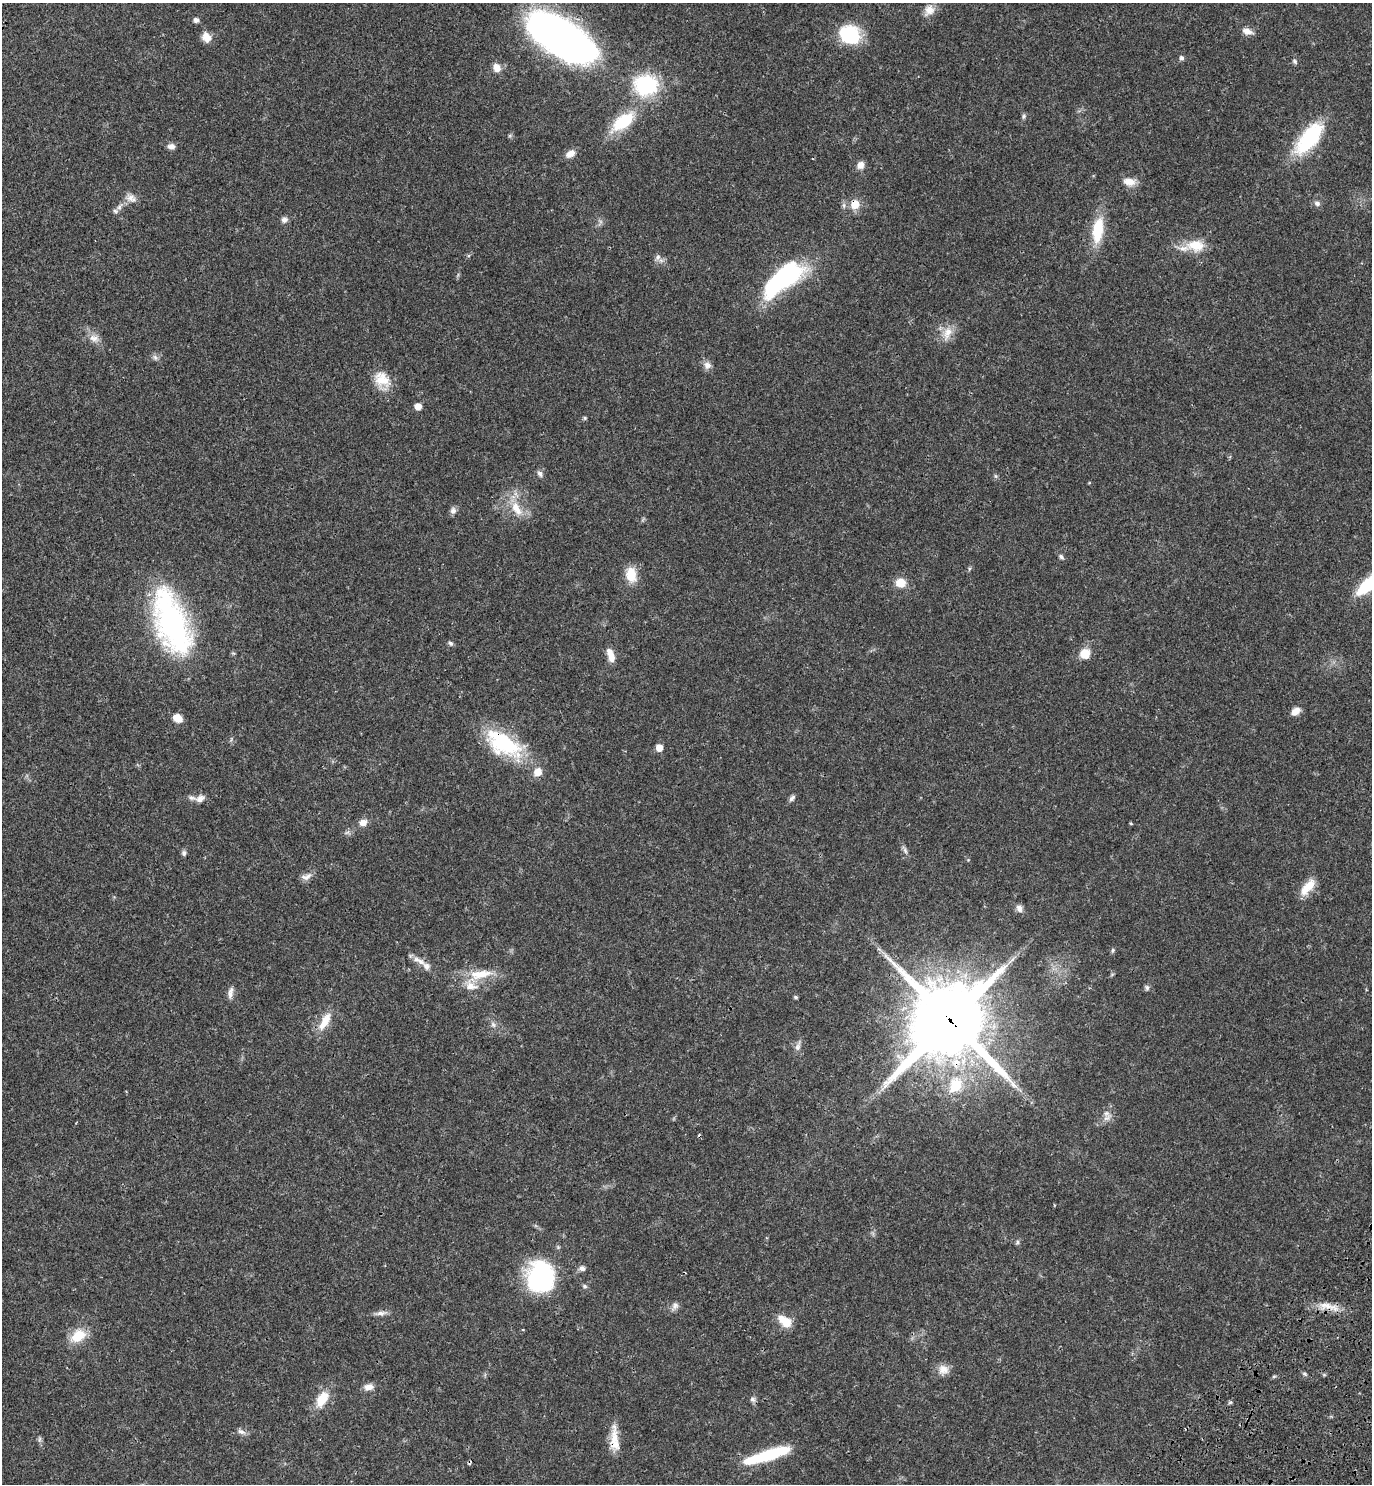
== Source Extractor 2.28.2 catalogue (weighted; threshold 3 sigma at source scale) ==
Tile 6 of 4 x 4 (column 2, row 2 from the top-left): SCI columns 1759-3128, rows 3058-4539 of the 6117 x 6117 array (HDU 1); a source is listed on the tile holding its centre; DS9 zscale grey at full resolution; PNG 1374 x 1486 px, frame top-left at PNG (2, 3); no overlay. Shown black and unused: <1% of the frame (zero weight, under 3 of 4 exposures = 6% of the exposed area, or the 3 px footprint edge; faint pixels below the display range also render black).
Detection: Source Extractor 2.28.2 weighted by HDU 2 'WHT'; one run over the whole footprint, this tile lists its part. Background 0.0271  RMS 0.0024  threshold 0.011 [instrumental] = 3 sigma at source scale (4.5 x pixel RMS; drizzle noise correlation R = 1.50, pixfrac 1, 0.05/0.05 arcsec/px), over >= 5 px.
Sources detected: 102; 3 cosmic-ray / hot-pixel residue — not listed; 7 inside a brighter listed object's ellipse — not listed separately; the other 92 listed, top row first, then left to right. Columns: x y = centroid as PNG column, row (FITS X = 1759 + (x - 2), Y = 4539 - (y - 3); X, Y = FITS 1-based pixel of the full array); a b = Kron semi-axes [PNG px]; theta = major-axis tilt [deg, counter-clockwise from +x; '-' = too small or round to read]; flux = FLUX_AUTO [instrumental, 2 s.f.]
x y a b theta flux
929 10 15 12 55 2.4
196 20 6 6 - 0.78
1247 31 14 7 -16 1.5
849 35 19 17 -25 16
206 37 11 10 - 2.4
561 37 60 25 -32 160
1181 58 6 5 - 0.74
1295 61 8 5 -46 0.47
497 68 10 9 - 1.9
646 85 29 25 -3 17
1024 116 7 6 - 0.48
623 122 26 13 37 12
1309 138 35 15 52 20
171 146 8 7 - 1.2
570 154 12 7 31 1.8
860 165 9 8 - 1.6
1129 182 15 9 -6 2.4
131 198 15 11 -30 1.8
1317 203 8 7 - 0.85
855 204 11 10 - 3.1
119 207 12 5 56 1.1
284 220 8 8 - 0.96
1098 230 31 13 83 8.6
1196 246 25 15 -2 5.2
658 257 10 7 58 0.98
784 279 51 21 40 31
947 333 21 11 65 3.2
94 338 15 11 -18 2
155 357 9 6 -63 0.71
707 365 11 10 - 1.3
382 380 24 18 -59 5.2
418 406 6 6 - 1.9
585 418 5 4 - 0.35
540 474 8 6 -62 0.8
996 476 6 4 -88 0.4
516 509 25 12 -58 4.7
453 511 9 8 - 0.97
1061 557 7 5 -38 0.54
969 569 6 4 72 0.34
631 575 19 13 -81 4.4
900 583 12 11 - 3.2
1369 584 28 10 40 15
171 622 64 28 -70 56
450 643 7 6 - 0.53
1084 654 11 10 - 3.7
611 655 18 8 -72 2.6
1295 711 11 7 39 2.1
177 718 11 8 -30 2.2
503 744 51 24 -33 19
659 748 6 5 - 3
792 798 10 5 45 0.72
200 799 11 8 25 1.6
363 823 10 8 19 1.7
1131 824 5 3 - 0.2
347 832 7 4 19 0.5
905 850 12 5 -66 0.81
184 853 8 6 77 0.6
306 877 16 8 19 1.4
1307 887 24 10 50 3.8
1019 908 10 7 -62 1.2
1113 950 6 4 73 0.39
420 962 12 8 -32 1.7
480 974 38 13 12 6.4
1147 988 7 6 - 0.55
231 992 17 6 79 1.3
795 997 5 4 - 0.39
325 1021 27 10 60 4.2
950 1021 28 25 46 2200
493 1025 9 6 -63 0.78
798 1046 14 7 73 1.2
955 1086 9 7 74 9.8
126 1091 4 2 - 0.18
1106 1113 12 7 -38 1.3
1017 1242 7 5 63 0.44
582 1268 9 7 -5 0.93
541 1277 31 27 85 31
584 1286 7 5 -17 0.48
675 1306 11 8 55 1.1
1326 1306 27 9 -6 3.5
381 1313 18 6 8 1.2
786 1322 14 12 -58 3.3
78 1336 19 13 36 5.7
943 1370 14 13 - 2.2
1304 1374 7 4 -45 0.4
1274 1376 6 4 19 0.32
368 1387 13 8 8 1.6
322 1399 22 12 58 5.2
753 1399 8 7 - 0.72
1230 1402 5 5 - 0.37
241 1432 13 6 -21 0.93
614 1439 35 10 -87 4.3
768 1455 50 10 17 15
Overlapping masked pixels (flux is a lower limit): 5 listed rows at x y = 855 204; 503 744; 950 1021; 1326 1306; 614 1439
Isophote crosses this tile's border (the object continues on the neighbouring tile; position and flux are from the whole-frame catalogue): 1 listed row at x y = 1369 584